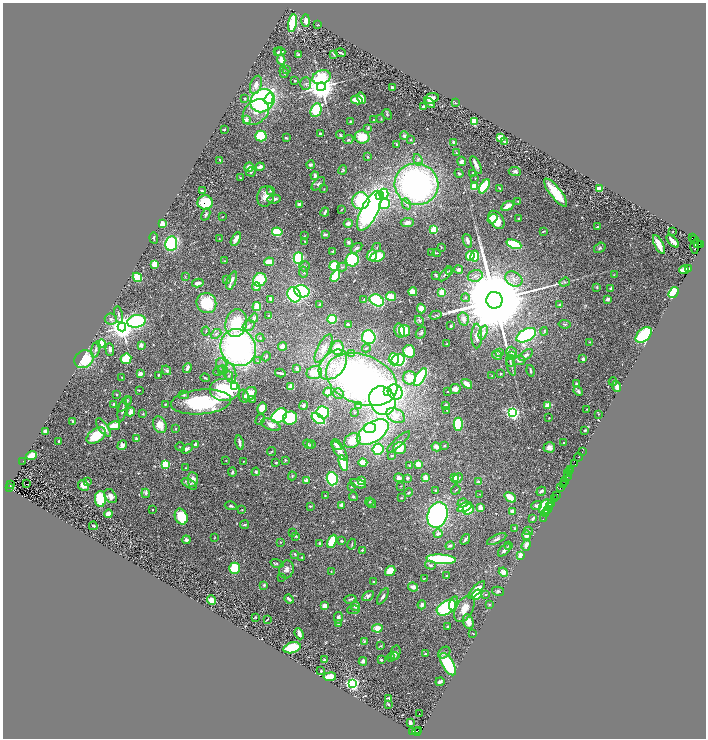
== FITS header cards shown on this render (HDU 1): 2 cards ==
NAXIS1  =                 1407
NAXIS2  =                 1472

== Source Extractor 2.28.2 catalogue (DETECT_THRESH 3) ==
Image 1407 x 1472 px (HDU 1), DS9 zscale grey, zoomed out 1/2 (1 PNG px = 2 x 2 image px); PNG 708 x 740 px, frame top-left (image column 2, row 1471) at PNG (3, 3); each listed source drawn as its Kron ellipse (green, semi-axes under 4 px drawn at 4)
Background 0.442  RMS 0.028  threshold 0.0854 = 3 sigma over >= 5 px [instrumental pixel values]
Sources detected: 624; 42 cannot appear on this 1/2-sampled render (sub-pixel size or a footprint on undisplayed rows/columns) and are neither listed nor drawn; of the other 582, the 500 brightest by FLUX_AUTO listed and drawn (82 fainter detections omitted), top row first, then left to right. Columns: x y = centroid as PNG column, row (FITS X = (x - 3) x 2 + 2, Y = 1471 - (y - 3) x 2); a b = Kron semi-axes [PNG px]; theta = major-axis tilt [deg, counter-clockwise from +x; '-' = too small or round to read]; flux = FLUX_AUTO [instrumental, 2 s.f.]
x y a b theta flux
306 21 6 4 -90 31
293 23 9 3 79 430
317 25 4 2 - 3.3
278 52 4 2 - 7.7
280 52 5 2 - 12
340 53 5 2 - 9.1
334 54 4 3 - 7.9
299 55 3 2 - 14
281 60 5 3 - 41
286 70 3 2 - 3.5
284 72 6 2 -71 5.7
321 77 9 6 20 220
295 81 2 2 - 3.6
306 84 6 5 - 14
256 85 9 5 71 34
321 87 4 4 - 12000
392 88 4 3 - 12
245 98 2 2 - 7.1
362 98 6 3 -73 69
431 98 7 5 19 49
269 99 6 4 65 120
357 100 6 3 -10 94
262 101 13 11 40 1300
430 103 5 3 - 14
455 103 4 3 - 5.1
423 106 3 3 - 11
316 110 7 5 65 270
256 112 15 11 42 70
387 114 5 3 - 6.2
381 119 3 2 - 3.4
246 120 3 3 - 22
374 120 3 3 - 3.9
351 121 4 3 - 6.5
474 122 3 2 - 300
368 128 4 3 - 6.1
224 129 2 2 - 5.8
320 134 3 2 - 19
340 135 4 3 - 4.9
261 136 5 5 - 200
404 136 4 4 - 13
362 137 7 6 - 130
500 137 3 3 - 62
286 138 3 2 - 8.7
348 140 5 4 - 10
411 140 3 3 - 4.6
504 142 2 2 - 45
454 143 4 3 - 13
396 144 4 2 - 3.6
456 153 3 3 - 4.2
368 157 3 3 - 5.5
220 160 3 2 - 6.7
418 160 6 3 -71 9.6
461 161 5 4 - 26
311 165 4 3 - 12
476 165 10 4 -63 24
249 167 4 4 - 40
260 167 4 3 - 35
343 170 5 4 - 7.1
515 171 6 4 -4 16
251 172 5 4 - 8.8
459 173 4 3 - 6.9
473 173 3 2 - 4.4
315 176 4 3 - 18
240 178 3 2 - 3.3
475 178 2 2 - 3.7
318 184 8 4 46 16
416 184 22 21 - 1800
484 186 8 3 58 460
474 187 4 3 - 140
500 188 3 2 - 8.8
599 188 4 3 - 24
324 189 3 2 - 3.6
202 191 4 2 - 6.3
270 191 4 3 - 7.8
556 192 17 5 -52 170
384 194 5 4 - 190
380 195 4 3 - 150
265 196 10 8 75 48
274 199 6 3 10 20
361 201 8 8 - 330
518 201 3 2 - 3.4
205 203 7 7 - 200
300 204 4 3 - 17
384 204 5 5 - 260
406 204 6 3 -61 9.1
507 206 7 3 30 66
342 209 3 2 - 3.3
369 211 22 8 63 1600
325 212 4 2 - 14
206 214 6 3 66 14
222 217 2 2 - 3.7
492 219 5 3 - 15
518 219 2 2 - 4.1
496 220 10 6 -53 110
407 222 6 4 4 21
348 223 4 3 - 23
163 224 3 2 - 190
597 227 3 2 - 9.3
434 230 3 3 - 340
544 231 4 2 - 5.2
277 232 5 4 - 220
673 232 2 2 - 3.8
325 234 4 2 - 9.7
304 236 3 2 - 3
692 237 3 2 - 50
154 238 6 2 -82 7.3
219 239 2 1 - 3.7
236 239 7 3 61 37
695 240 4 3 - 120
305 241 3 3 - 4.9
467 241 7 3 -71 19
673 241 8 3 -48 51
348 242 4 3 - 13
171 243 7 6 - 460
514 244 8 4 -22 220
659 244 10 4 -63 69
697 244 3 3 - 400
701 245 2 1 - 78
377 247 4 2 - 4.5
441 247 3 3 - 3.3
695 247 7 2 -89 260
356 248 6 3 37 16
600 248 6 4 32 13
333 251 3 2 - 6.5
431 252 4 3 - 5.1
437 253 4 3 - 5.3
372 255 6 5 - 85
378 256 7 5 26 160
470 256 5 4 - 96
475 256 5 4 - 140
298 258 6 4 90 290
352 260 6 6 - 290
225 261 3 2 - 3.3
269 262 5 3 - 85
155 264 4 4 - 80
304 266 5 4 - 10
334 266 5 5 - 170
342 267 5 3 - 6.5
689 268 2 1 - 37
458 270 4 4 - 18
684 270 5 3 - 85
449 271 3 3 - 3.7
303 272 5 4 - 11
445 274 9 3 51 16
436 275 4 2 - 7.2
614 275 3 2 - 3.3
335 276 6 4 60 230
475 276 7 5 16 24
137 277 5 4 - 180
185 277 4 2 - 3.6
226 279 3 3 - 3.9
514 279 9 7 -32 34
232 280 9 3 68 42
260 280 7 6 - 170
564 282 5 3 - 7.7
198 283 6 3 12 31
256 287 4 3 - 37
597 287 4 3 - 5.5
611 288 2 2 - 13
302 291 7 6 - 580
413 292 4 4 - 60
442 293 4 3 - 85
674 293 6 4 57 170
294 295 8 6 -61 610
391 296 5 3 - 130
465 298 4 4 - 7.7
271 299 4 3 - 15
608 299 3 2 - 20
364 300 3 3 - 5.7
377 300 7 5 -30 420
494 300 8 8 - 170000
206 303 10 9 - 220
320 304 2 2 - 7.7
560 304 3 3 - 6.2
257 307 4 3 - 140
421 309 5 4 - 41
119 315 8 3 -78 12
435 315 6 2 16 6.7
269 316 4 2 - 4.5
254 318 5 3 - 15
111 319 6 5 - 17
332 319 5 4 - 210
464 319 7 5 -76 27
136 321 9 6 10 710
419 321 5 4 - 7.7
236 323 14 10 75 200
564 324 6 3 -8 7.3
348 325 3 2 - 12
248 326 6 5 - 18
451 326 2 2 - 8
122 327 4 4 - 7900
206 331 4 2 - 3.3
400 331 7 5 -76 42
404 331 6 5 - 140
544 331 4 3 - 5.9
483 332 7 4 68 20
421 333 6 4 54 10
216 334 6 4 41 12
526 335 10 6 28 850
644 335 9 6 42 410
477 336 12 5 -89 41
369 337 7 6 - 330
260 338 4 4 - 8
590 342 4 2 - 2.9
101 344 4 3 - 170
447 344 2 1 - 3.7
141 345 2 2 - 74
238 347 19 17 -59 1700
282 347 4 4 - 31
323 348 16 6 63 56
337 348 7 6 - 120
366 348 4 2 - 3.8
96 349 8 4 76 20
110 349 6 3 -86 18
409 351 6 5 - 160
499 352 3 2 - 3.6
512 352 5 5 - 15
352 353 4 3 - 4.6
497 355 5 3 - 16
512 355 4 3 - 4.8
526 355 8 4 38 19
266 357 5 2 - 5.8
84 359 10 8 33 200
126 359 5 5 - 150
394 359 6 5 - 260
583 359 3 2 - 31
398 360 6 6 - 540
519 360 6 4 5 19
257 361 3 3 - 4.7
510 361 6 3 -86 7
222 365 7 5 -69 20
333 365 17 11 49 150
511 366 9 2 -76 10
187 368 5 3 - 20
297 368 3 3 - 11
166 370 5 4 - 9.7
223 370 5 5 - 16
218 371 5 3 - 8.4
530 371 6 3 -76 8.6
231 373 10 5 -79 31
280 373 5 2 - 13
314 373 8 6 16 110
140 374 4 4 - 31
501 374 3 2 - 3.6
158 375 3 2 - 5.8
229 376 4 3 - 6.7
492 376 4 2 - 3.8
420 377 10 4 60 400
122 378 3 2 - 3
205 378 4 3 - 7.5
410 378 6 6 - 86
362 379 37 24 -22 2800
613 382 4 3 - 6.1
576 383 3 3 - 8.2
467 384 6 3 -36 43
234 386 3 3 - 740
616 386 6 4 -76 28
291 387 4 3 - 40
455 389 5 5 - 28
139 390 2 2 - 8.4
224 390 15 11 0 470
388 391 4 4 - 88
447 391 2 2 - 7
578 391 5 4 - 14
328 392 4 3 - 39
395 392 8 7 - 730
250 394 8 5 48 78
338 394 5 5 - 13
117 395 2 2 - 13
184 395 5 4 - 9.9
244 396 6 5 - 13
127 400 4 3 - 6.1
252 400 3 3 - 4
382 401 15 12 -65 1100
201 402 30 12 5 530
114 404 3 3 - 11
125 404 9 3 46 11
166 404 3 2 - 5
548 405 3 2 - 160
303 406 4 4 - 17
359 406 4 3 - 5.4
446 406 2 2 - 30
262 408 6 4 61 48
587 409 2 2 - 3.7
122 410 11 3 79 16
447 410 4 3 - 7.8
131 412 4 3 - 67
323 412 6 6 - 350
354 412 2 2 - 4.7
513 413 3 3 - 1500
143 414 3 2 - 3.8
598 414 3 2 - 3.3
279 416 9 6 40 610
396 416 10 6 -29 59
290 418 7 6 - 300
549 418 2 2 - 4
260 419 6 2 61 6.1
318 419 7 4 -36 460
73 422 4 2 - 9.7
458 424 6 4 90 260
160 425 8 6 -68 66
271 425 10 5 -23 45
114 426 6 4 13 87
103 427 11 4 -54 57
370 428 6 5 - 200
176 429 3 2 - 6.7
585 430 3 2 - 6.3
45 431 3 3 - 23
373 432 18 9 32 1100
96 435 11 6 35 180
136 439 2 2 - 32
352 440 9 6 35 99
59 441 2 2 - 4.5
399 442 15 3 42 14
240 443 7 2 -80 21
564 443 3 2 - 7.2
308 444 5 3 - 8.2
122 445 5 4 - 25
196 445 4 3 - 28
311 445 4 3 - 12
336 445 6 3 -49 25
444 445 3 3 - 7.4
180 447 5 2 - 3.9
436 447 5 4 - 34
549 447 6 5 - 22
400 448 6 6 - 100
187 449 6 4 32 21
378 449 5 5 - 310
272 451 5 3 - 5.1
340 451 11 5 -52 33
582 452 2 1 - 33
32 455 5 3 - 200
392 456 3 2 - 5.8
578 457 4 2 - 35
285 460 3 3 - 5.3
226 461 3 2 - 3.7
243 461 3 2 - 3.7
22 462 2 1 - 27
276 463 2 2 - 7.9
343 463 8 4 -74 300
363 463 4 3 - 50
165 464 3 3 - 420
418 464 3 3 - 80
575 464 2 2 - 61
409 465 4 2 - 3.5
185 468 2 2 - 3.1
571 470 2 1 - 31
232 472 4 3 - 8.1
256 472 4 4 - 10
570 472 2 2 - 42
568 473 3 2 - 31
292 476 4 4 - 6.2
568 476 3 2 - 55
399 478 5 4 - 18
407 478 3 3 - 6.9
425 478 4 3 - 41
455 478 4 4 - 38
458 478 6 3 46 19
193 479 7 5 -88 36
332 479 6 5 - 480
306 480 3 3 - 23
361 481 4 3 - 63
565 481 3 1 - 69
87 482 4 2 - 4.2
478 482 3 3 - 15
27 484 3 1 - 70
189 484 8 4 -30 21
358 484 8 3 -17 25
563 484 2 1 - 6.9
10 485 2 1 - 57
83 485 5 5 - 55
401 486 3 2 - 3
9 487 3 2 - 110
351 487 3 2 - 5.3
560 488 2 1 - 28
436 490 3 2 - 7.1
456 490 5 2 - 5
541 491 5 2 - 12
146 493 5 3 - 9.9
409 493 4 3 - 5.5
480 494 3 2 - 3
110 496 8 5 -56 40
325 496 3 2 - 4.1
353 496 4 4 - 9.6
556 496 2 1 - 11
510 497 6 4 -36 82
401 498 2 2 - 3.9
555 498 2 1 - 29
100 499 8 5 -88 270
369 502 4 3 - 4.3
372 503 5 3 - 6.4
463 503 5 4 - 29
552 503 2 1 - 29
341 505 3 3 - 19
536 505 6 3 15 18
231 506 6 4 -16 11
310 506 3 2 - 5.5
465 507 7 4 25 150
546 507 8 6 54 230
550 507 3 1 - 160
480 508 3 3 - 48
153 509 2 1 - 3.9
468 509 6 5 - 140
242 510 3 2 - 3.4
548 510 2 1 - 18
512 511 4 3 - 21
108 514 4 3 - 34
546 514 3 2 - 61
437 515 13 10 72 1100
181 517 8 6 -66 150
533 518 3 2 - 17
543 519 3 1 - 18
245 525 4 2 - 7.1
93 526 4 3 - 6.6
515 528 3 2 - 7.2
528 531 4 4 - 7.1
293 533 3 2 - 3.5
438 534 4 3 - 29
526 535 5 4 - 35
296 536 4 3 - 6
214 538 3 2 - 3.3
465 539 6 2 52 14
497 539 10 4 26 18
186 540 4 4 - 17
332 541 7 4 63 170
341 541 3 3 - 6.2
280 542 2 2 - 5.1
320 543 3 2 - 12
352 544 5 2 - 5.3
526 545 6 4 72 27
450 546 4 3 - 15
509 546 3 3 - 4.3
362 550 2 2 - 5.1
505 550 8 2 43 27
295 554 4 3 - 6.2
521 556 3 3 - 74
302 557 4 2 - 5.2
441 559 15 4 -4 730
277 563 6 4 -15 9.2
430 565 5 3 - 13
234 568 5 5 - 230
286 569 9 7 75 31
331 571 3 1 - 3.3
390 571 5 4 - 87
503 572 5 4 - 37
447 576 2 2 - 17
282 577 3 2 - 3
424 578 3 2 - 3
374 582 3 3 - 5.1
264 585 3 3 - 11
413 587 5 3 - 28
477 590 11 3 46 97
498 591 6 4 -13 10
477 594 5 4 - 140
486 595 3 3 - 4.6
368 596 6 4 33 17
383 596 9 3 58 17
289 599 5 2 - 22
350 599 6 3 5 7.5
211 600 5 4 - 51
454 603 7 4 75 35
422 605 4 4 - 17
489 605 4 3 - 4.4
325 606 3 3 - 49
355 606 5 4 - 19
446 607 10 6 31 410
464 609 14 8 61 63
354 610 6 2 2 4.7
256 617 3 2 - 4.3
338 618 6 4 -85 22
267 619 3 1 - 3.7
468 622 8 5 -71 38
338 623 3 3 - 9.5
448 627 2 2 - 7.1
377 628 5 4 - 72
299 634 6 3 -67 30
473 634 3 2 - 3
364 641 4 3 - 8
380 646 4 2 - 5.6
292 648 9 5 14 200
396 652 7 4 78 16
444 653 7 5 41 13
425 654 3 2 - 7.1
394 656 5 4 - 9.3
391 657 4 4 - 9.1
324 660 2 2 - 12
381 660 2 2 - 12
363 661 4 3 - 18
448 664 12 5 -59 410
321 671 2 2 - 6.9
330 677 6 4 9 110
440 682 4 3 - 18
353 684 3 3 - 1500
389 699 3 3 - 16
388 704 3 2 - 6.9
419 713 2 1 - 110
410 722 3 3 - 18
419 730 3 1 - 29
412 731 3 2 - 72
417 732 4 2 - 500
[82 fainter detections neither listed nor drawn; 42 sub-pixel or undisplayed-footprint detections neither listed nor drawn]